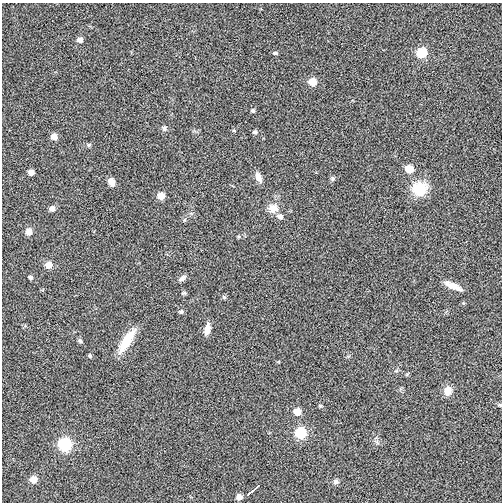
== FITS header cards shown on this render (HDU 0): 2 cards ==
NAXIS1  =                  500
NAXIS2  =                  500

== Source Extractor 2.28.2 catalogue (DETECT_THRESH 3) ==
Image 500 x 500 px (HDU 0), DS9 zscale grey, 1 PNG px = 1 image px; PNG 504 x 504 px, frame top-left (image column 1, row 500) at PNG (2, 3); no overlay
Background -0.00171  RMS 0.08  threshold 0.239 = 3 sigma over >= 5 px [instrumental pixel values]
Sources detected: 43; all 43 listed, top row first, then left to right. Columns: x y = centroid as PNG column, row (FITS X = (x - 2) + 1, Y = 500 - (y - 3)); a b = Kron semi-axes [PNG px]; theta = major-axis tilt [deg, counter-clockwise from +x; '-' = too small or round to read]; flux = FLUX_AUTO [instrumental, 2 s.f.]
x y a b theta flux
80 40 6 5 - 29
275 53 6 4 -2 10
422 53 6 6 - 220
312 82 6 6 - 85
253 111 5 4 - 8.4
164 128 7 7 - 14
255 132 6 5 - 11
54 137 6 5 - 44
89 145 5 4 - 7.8
409 169 6 6 - 100
31 172 5 4 - 28
258 177 13 7 -66 32
333 179 6 6 - 10
111 182 9 7 -60 30
419 188 18 17 - 140
161 196 6 5 - 65
52 208 6 6 - 24
273 208 14 11 -3 48
280 217 7 6 - 22
184 220 6 3 71 6.6
29 232 6 6 - 41
49 265 6 6 - 50
30 277 5 4 - 11
182 278 10 6 37 17
453 286 21 6 -22 59
184 293 6 4 -7 7.6
224 297 6 5 - 8.3
181 312 6 5 - 11
207 329 13 7 79 42
80 341 8 5 -62 9.4
126 341 30 9 57 130
90 356 6 4 -89 7.3
448 391 12 10 84 40
500 405 6 4 6 5.9
320 406 5 4 - 7.7
297 412 6 6 - 65
300 433 7 6 - 290
377 442 8 4 -53 11
65 444 7 7 - 520
33 480 6 5 - 54
336 482 7 6 - 14
253 490 14 2 40 43
239 497 6 5 - 31
At the frame edge (FLAGS 8, measured only in part): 1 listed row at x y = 500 405